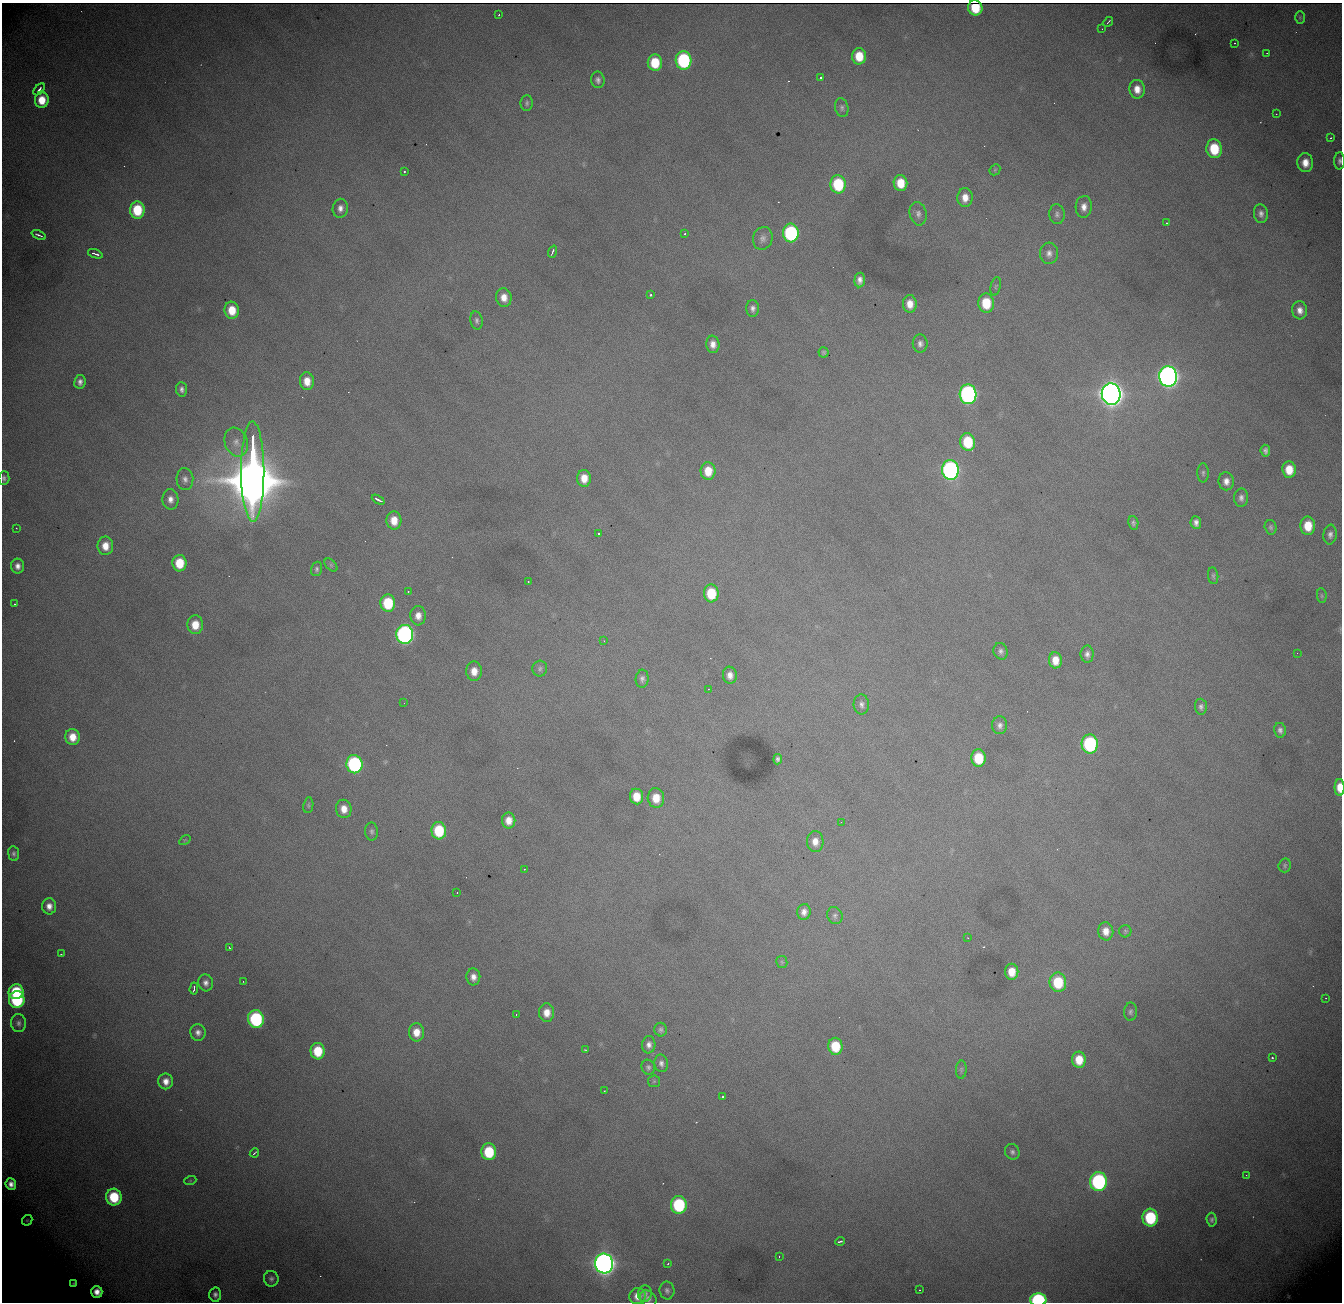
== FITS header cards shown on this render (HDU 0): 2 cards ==
NAXIS1  = 1340
NAXIS2  = 1300

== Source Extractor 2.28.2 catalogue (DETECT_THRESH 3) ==
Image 1340 x 1300 px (HDU 0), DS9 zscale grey, 1 PNG px = 1 image px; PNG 1344 x 1304 px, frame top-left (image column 1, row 1300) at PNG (2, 3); each listed source drawn as its Kron ellipse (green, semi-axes under 4 px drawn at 4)
Background 1950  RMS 23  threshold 69.5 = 3 sigma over >= 5 px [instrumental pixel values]
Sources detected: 198; all 198 listed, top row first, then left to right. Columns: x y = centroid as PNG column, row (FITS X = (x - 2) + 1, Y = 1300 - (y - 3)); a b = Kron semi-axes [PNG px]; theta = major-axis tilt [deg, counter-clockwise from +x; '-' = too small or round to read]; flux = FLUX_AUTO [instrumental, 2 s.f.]
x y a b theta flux
975 8 7 7 - 4.8e+04
499 14 3 2 - 1.9e+03
1300 17 6 5 - 2.4e+03
1108 22 5 2 - 1.8e+03
1102 29 2 2 - 2.7e+03
1235 43 3 2 - 8.1e+02
1267 53 2 2 - 7.6e+02
859 56 8 7 - 4.0e+04
683 60 9 8 - 2.1e+05
655 63 8 7 - 5.5e+04
820 78 3 3 - 9.1e+03
598 80 8 7 - 6.4e+03
39 89 7 3 47 4.9e+03
1137 89 9 7 -81 1.8e+04
42 100 8 7 - 3.4e+04
527 103 8 6 89 4.0e+03
842 108 9 6 -76 4.9e+03
1276 114 2 2 - 7.6e+02
1331 138 3 2 - 1.4e+03
1214 149 9 8 - 6.8e+04
1339 161 8 5 87 5.2e+03
1305 163 9 8 - 2.0e+04
995 170 6 5 - 1.8e+03
404 172 3 3 - 4.5e+03
900 183 8 7 - 3.6e+04
838 184 9 7 -84 1.0e+05
965 198 9 7 88 1.7e+04
1084 207 11 8 85 1.3e+04
340 208 9 7 81 9.6e+03
137 210 8 7 - 7.1e+04
918 214 12 8 -78 8.5e+03
1057 214 10 7 -85 6.2e+03
1261 214 9 7 -83 7.7e+03
1167 223 2 2 - 1.4e+03
685 233 3 3 - 5.8e+03
791 233 9 8 - 2.3e+05
39 235 7 3 -22 5.1e+03
763 238 11 9 75 9.1e+03
552 252 6 2 68 3.2e+03
1049 253 10 9 - 9.7e+03
95 254 8 3 -18 4.6e+03
860 280 7 5 83 9.0e+03
996 286 9 5 76 3.5e+03
651 295 3 3 - 8.2e+03
504 297 9 7 -80 1.8e+04
986 303 9 8 - 5.8e+04
910 304 9 7 -86 1.9e+04
753 308 8 6 90 6.9e+03
232 310 8 7 - 3.5e+04
1300 310 9 7 -84 1.2e+04
477 320 9 6 -79 5.0e+03
713 344 9 6 -84 1.2e+04
920 344 9 7 -90 6.7e+03
824 352 5 5 - 2.8e+03
1168 376 10 9 - 1.3e+06
307 381 9 7 -85 2.2e+04
80 382 7 6 - 7.2e+03
182 389 7 5 -83 6.1e+03
968 394 10 8 -86 5.3e+05
1111 394 11 9 -84 2.4e+06
236 442 15 11 -69 1.6e+04
968 442 9 7 -82 7.4e+04
1265 451 6 5 - 5.4e+03
950 470 10 8 -86 5.4e+05
1289 470 8 7 - 3.0e+04
708 471 9 7 -88 3.2e+04
253 472 50 11 -90 1.9e+07
1203 473 9 5 90 4.1e+03
4 478 7 5 87 4.5e+03
584 478 8 7 - 2.3e+04
185 479 11 8 -87 8.8e+03
1226 481 9 7 -83 1.1e+04
1241 498 9 7 88 7.2e+03
170 499 10 8 -88 1.2e+04
378 500 7 2 -27 6.5e+03
394 520 9 7 -86 2.6e+04
1196 522 6 5 - 7.6e+03
1133 523 7 5 -79 3.7e+03
1308 526 9 7 -88 3.7e+04
1271 527 7 6 - 3.9e+03
16 528 2 2 - 9.7e+02
598 534 3 3 - 2.5e+03
1330 535 10 6 83 7.2e+03
105 546 9 7 90 2.2e+04
179 563 8 7 - 4.9e+04
331 565 8 4 -46 3.0e+03
18 566 7 6 - 9.6e+03
317 569 7 5 72 3.8e+03
1213 576 8 5 -83 3.3e+03
528 582 3 3 - 1.7e+03
408 591 3 3 - 3.9e+03
711 593 9 7 -86 6.0e+04
1322 596 7 5 -84 2.6e+03
388 603 9 7 -87 8.1e+04
15 604 2 2 - 1.4e+03
418 616 9 7 -88 1.4e+04
195 625 9 8 - 3.0e+04
405 634 9 8 - 6.2e+05
604 641 2 2 - 8.9e+02
1001 651 8 7 - 6.0e+03
1297 653 2 2 - 1.0e+03
1087 654 8 6 89 7.2e+03
1055 660 8 6 -86 2.2e+04
540 669 8 7 - 4.4e+03
474 671 9 8 - 1.9e+04
730 675 8 7 - 1.2e+04
642 679 9 6 85 5.7e+03
708 689 2 2 - 1.3e+03
404 703 2 2 - 1.1e+03
861 704 10 7 -85 6.8e+03
1201 707 8 6 -85 5.4e+03
1000 725 9 7 85 7.4e+03
1280 730 7 5 -79 5.9e+03
72 737 8 7 - 2.3e+04
1090 744 9 8 - 2.1e+05
978 758 8 7 - 5.7e+04
778 759 5 4 - 4.3e+03
354 764 9 8 - 2.7e+05
1339 787 8 5 -89 2.6e+04
636 796 8 6 -85 3.1e+04
656 798 10 8 -85 3.0e+04
308 805 8 5 81 2.6e+03
344 809 9 7 -79 1.9e+04
509 820 8 6 88 1.8e+04
841 822 3 2 - 1.7e+03
372 831 9 6 -89 4.9e+03
439 831 8 7 - 8.2e+04
185 840 6 4 33 1.8e+03
815 841 10 8 -88 1.5e+04
14 854 7 5 -83 4.3e+03
1285 865 7 6 - 3.1e+03
524 869 2 2 - 9.9e+02
457 893 3 2 - 9.4e+02
49 906 8 7 - 1.2e+04
804 912 8 6 80 1.0e+04
835 916 9 7 -63 5.4e+03
1106 931 9 7 -82 1.7e+04
1125 931 6 6 - 3.0e+03
968 938 3 2 - 8.8e+02
229 947 3 2 - 1.5e+03
61 954 2 2 - 1.1e+03
782 962 6 5 - 2.8e+03
1012 972 8 6 -88 2.6e+04
473 977 8 7 - 1.1e+04
243 981 3 2 - 9.9e+02
1058 982 10 8 -83 7.2e+04
206 983 8 7 - 8.6e+03
194 989 6 3 85 5.4e+03
16 992 7 7 - 8.4e+04
1326 998 2 2 - 8.8e+02
17 1000 8 8 - 1.6e+05
1130 1012 9 6 87 4.7e+03
547 1013 9 7 -89 1.9e+04
516 1015 2 2 - 8.1e+02
256 1019 9 8 - 2.0e+05
18 1023 9 7 -86 6.2e+03
661 1030 7 6 - 4.4e+03
198 1032 8 7 - 8.5e+03
416 1032 9 7 -86 2.3e+04
649 1045 9 6 85 8.4e+03
835 1046 8 7 - 5.7e+04
585 1050 4 2 - 1.5e+03
318 1051 8 7 - 5.5e+04
1272 1058 3 3 - 2.8e+03
1079 1060 8 6 -87 3.3e+04
661 1063 9 6 -80 6.9e+03
648 1067 7 6 - 4.4e+03
961 1070 9 5 87 3.3e+03
166 1081 8 7 - 1.4e+04
654 1081 6 6 - 2.5e+03
604 1091 2 2 - 1.2e+03
722 1097 4 3 - 1.0e+04
489 1152 8 7 - 7.7e+04
1012 1152 8 7 - 5.4e+03
254 1153 5 2 - 2.6e+03
1246 1175 3 2 - 1.6e+03
190 1181 6 4 19 1.8e+03
1098 1181 9 8 - 3.0e+05
11 1184 6 5 - 8.9e+03
114 1197 8 8 - 7.8e+04
679 1205 9 8 - 1.5e+05
1150 1217 9 7 -85 1.2e+05
27 1220 5 4 - 2.2e+03
1212 1220 7 5 -86 4.0e+03
840 1241 5 3 - 3.9e+03
779 1256 3 2 - 1.3e+03
604 1263 10 9 - 1.7e+06
668 1264 3 2 - 1.1e+03
271 1279 8 7 - 5.2e+03
74 1284 4 3 - 3.0e+03
667 1290 9 7 -83 5.5e+03
919 1290 3 2 - 2.2e+03
97 1292 6 5 - 1.2e+04
645 1293 8 7 - 6.0e+03
215 1295 7 6 - 6.0e+03
638 1296 8 7 - 1.6e+04
648 1298 9 7 -41 6.3e+03
1038 1300 8 6 2 2.5e+05
At the frame edge (FLAGS 8, measured only in part): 4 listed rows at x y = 1339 161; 4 478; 1339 787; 1038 1300